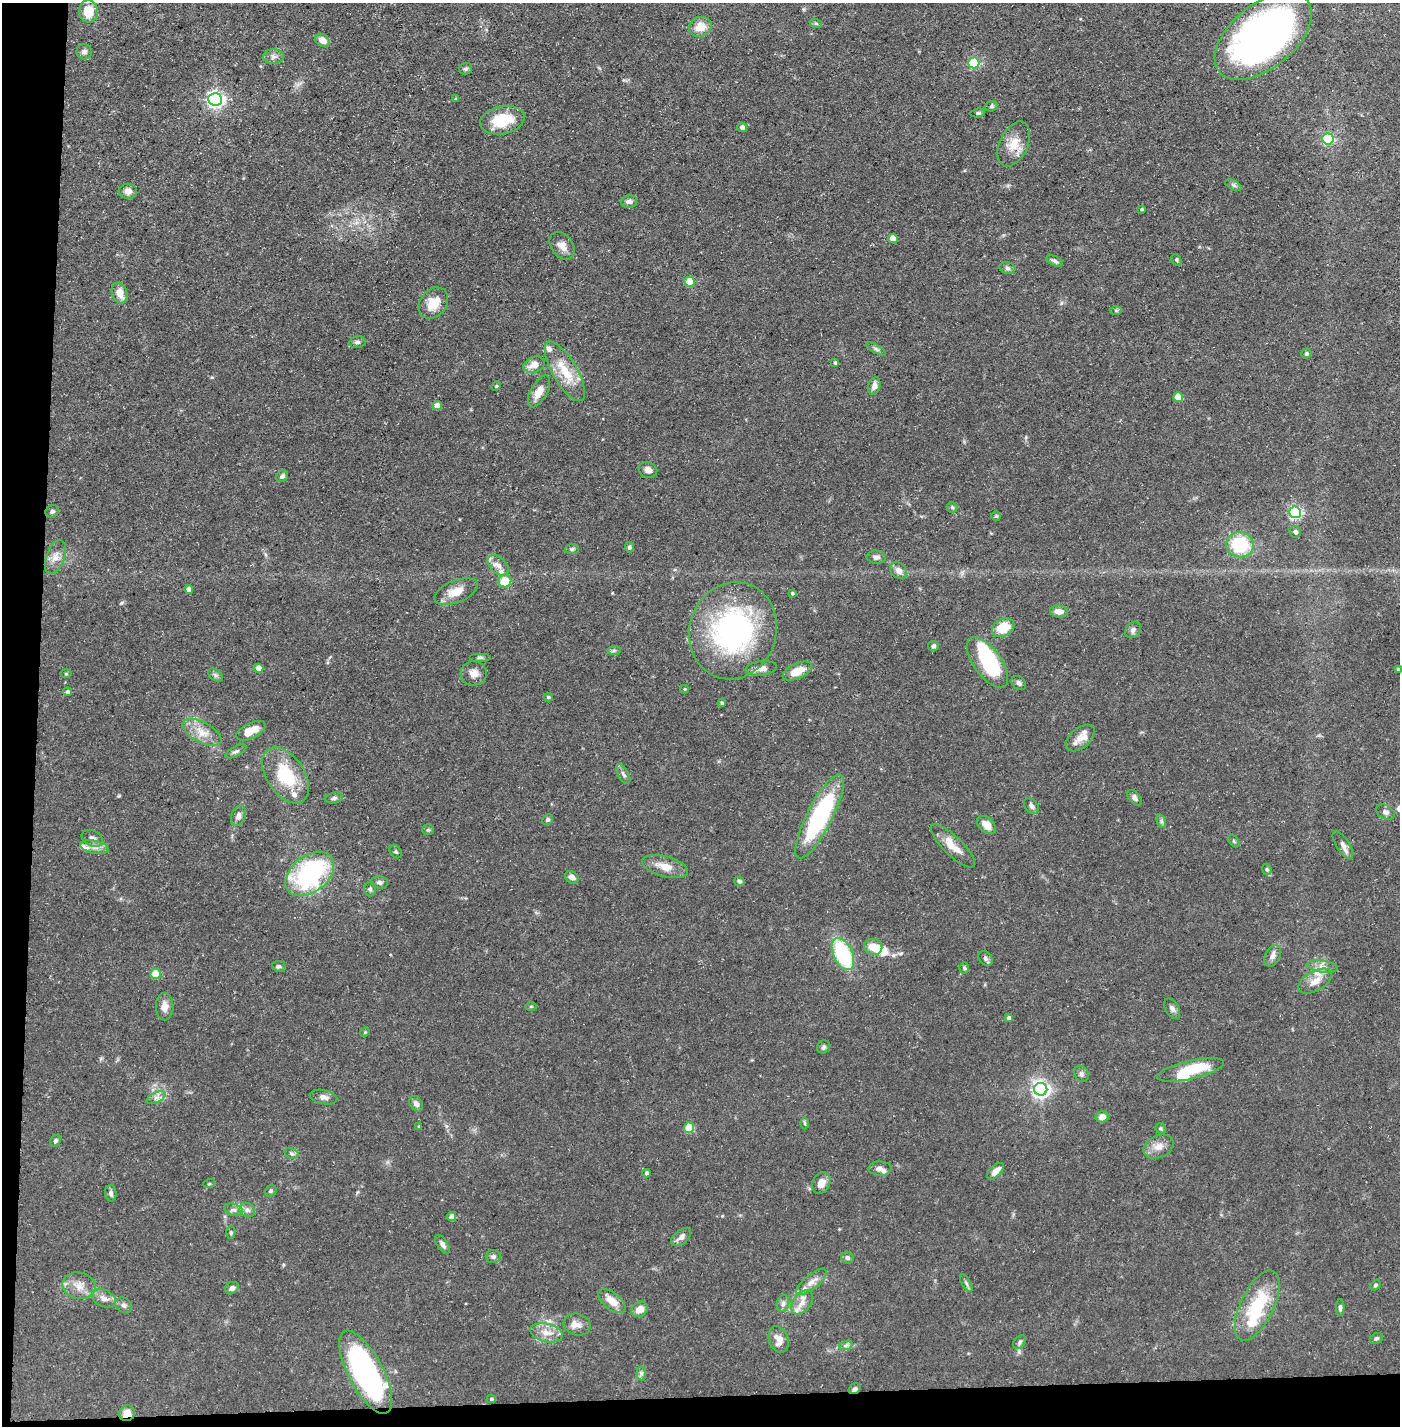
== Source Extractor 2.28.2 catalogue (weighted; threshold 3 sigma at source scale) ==
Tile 7 of 3 x 3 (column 1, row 3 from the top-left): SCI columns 25-1422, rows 1-1424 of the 4245 x 4272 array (HDU 1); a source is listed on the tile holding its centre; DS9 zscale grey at full resolution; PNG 1402 x 1428 px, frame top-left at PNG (2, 3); each listed source drawn as its Kron ellipse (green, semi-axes under 4 px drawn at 4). Shown black and unused: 5% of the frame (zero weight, under 3 of 5 exposures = <1% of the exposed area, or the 3 px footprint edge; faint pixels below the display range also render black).
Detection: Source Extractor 2.28.2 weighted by HDU 2 'WHT'; one run over the whole footprint, this tile lists its part. Background 0.0684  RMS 0.0041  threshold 0.0186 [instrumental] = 3 sigma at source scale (4.5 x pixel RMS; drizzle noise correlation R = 1.50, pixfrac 1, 0.05/0.05 arcsec/px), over >= 5 px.
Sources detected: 192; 6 inside a brighter object's white glare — neither listed nor drawn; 10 inside a brighter listed object's ellipse — not listed separately; the other 176 listed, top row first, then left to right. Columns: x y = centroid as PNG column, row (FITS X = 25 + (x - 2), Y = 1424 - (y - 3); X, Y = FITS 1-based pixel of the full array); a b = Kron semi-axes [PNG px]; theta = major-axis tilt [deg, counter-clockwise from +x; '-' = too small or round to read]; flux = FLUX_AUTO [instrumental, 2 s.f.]
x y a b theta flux
88 11 11 9 -87 8.4
816 24 6 4 -20 0.58
700 27 11 10 - 5.6
1263 36 57 32 39 190
322 40 8 6 -32 3.4
84 52 8 7 - 1.3
274 57 10 7 0 1.7
974 63 5 5 - 37
466 69 6 5 - 0.79
215 99 7 6 - 150
456 99 4 3 - 0.73
991 106 6 5 - 0.65
978 113 7 4 7 0.79
502 120 22 14 11 14
742 127 5 4 - 1.7
1328 139 5 5 - 36
1014 144 24 14 65 7
1233 185 9 5 -27 0.96
128 191 9 7 3 2.5
629 202 8 6 8 1.3
1142 209 3 2 - 0.51
893 238 5 4 - 7.2
562 246 15 11 -53 3.5
1176 260 6 4 -62 0.6
1055 261 9 4 -21 1
1007 268 8 6 -18 1.1
690 282 5 5 - 13
120 293 10 7 -70 4.3
433 303 17 13 51 7.7
1116 311 6 4 0 0.62
357 342 8 5 10 1.1
876 349 11 4 -30 0.96
1306 354 5 5 - 0.89
835 363 4 4 - 0.65
534 365 11 7 19 3.8
565 371 34 12 -59 11
496 386 5 4 - 0.59
874 386 9 6 73 2.1
539 391 17 8 61 5.1
1178 397 5 5 - 9.4
437 405 5 4 - 5
648 470 9 8 - 1.7
282 476 6 5 - 1.1
952 507 5 5 - 0.63
52 511 7 6 - 0.93
1295 512 6 6 - 66
996 516 5 5 - 0.55
1295 532 6 5 - 1.2
1240 545 14 12 -6 22
629 547 5 4 - 0.72
572 549 7 5 2 0.74
55 557 18 9 69 3.8
876 557 9 6 -5 1.5
498 565 12 8 -43 2.8
899 571 9 7 -44 2.6
505 581 6 6 - 9.7
188 589 4 4 - 1.6
456 592 23 11 21 6.4
792 593 4 3 - 0.55
1059 611 9 6 -6 2.8
1003 628 12 8 29 9.1
1133 630 9 7 53 1.3
733 631 49 43 72 85
933 646 5 5 - 0.94
614 650 7 4 1 0.71
480 657 11 4 0 0.92
987 662 30 13 -54 30
258 668 5 4 - 4.2
761 668 15 7 7 3.2
1398 669 3 3 - 0.53
797 671 16 7 25 6.7
474 673 13 12 - 3.3
66 674 6 4 1 0.45
215 675 8 5 -35 0.95
1019 683 8 6 -41 1.1
685 689 4 4 - 0.48
67 692 4 4 - 1
548 697 4 3 - 0.62
722 703 4 4 - 0.51
251 731 16 7 27 6.2
202 732 21 10 -28 5.8
1080 738 17 10 39 4.1
236 751 12 5 27 1.1
623 774 10 5 -60 1.3
286 775 31 19 -56 19
334 798 9 5 11 1.1
1134 798 9 5 -51 1.3
1031 806 9 6 -51 1.5
1385 812 10 6 -28 1.4
238 816 10 7 68 2
820 816 47 12 63 54
548 820 5 4 - 0.78
1161 821 7 4 -71 0.81
986 825 11 7 -42 4.4
428 830 6 5 - 0.63
92 838 11 7 -27 1.9
1234 841 7 4 -54 0.55
1343 845 16 6 -58 2.2
953 846 29 9 -44 6.3
94 847 14 6 -13 2.7
396 852 7 5 -55 0.74
665 867 23 10 -15 5.7
1267 869 6 4 -68 0.64
310 874 27 18 38 59
572 877 7 5 -33 2
739 881 5 4 - 0.81
380 882 8 6 -7 1.3
370 889 7 6 - 0.92
873 947 9 8 - 5.6
843 954 17 9 -65 35
1273 956 11 7 63 2.2
985 958 8 6 -46 1.2
279 966 6 5 - 0.84
1322 966 15 6 -8 2.6
964 968 5 5 - 0.58
155 974 5 5 - 11
1315 981 18 9 29 4.3
531 1006 5 3 - 0.41
165 1007 13 9 -89 3.4
1172 1009 11 6 -60 1.4
1009 1018 4 4 - 1.4
365 1032 5 4 - 0.44
824 1047 7 6 - 0.89
1190 1070 34 9 13 15
1081 1074 8 7 - 1.2
1041 1089 6 6 - 170
323 1097 14 7 -12 2
156 1098 10 5 26 1.8
416 1104 8 6 -55 1.7
1102 1117 6 6 - 2.7
805 1123 6 4 -89 0.61
419 1127 4 3 - 0.43
689 1128 5 5 - 16
1161 1128 6 5 - 0.62
55 1141 6 5 - 0.89
1159 1147 16 11 24 3.9
291 1153 7 5 -18 0.98
880 1168 11 7 -1 1.8
995 1171 10 5 45 3.6
647 1173 4 4 - 1.7
821 1183 11 8 63 3.2
209 1184 6 4 18 0.49
270 1191 6 5 - 0.7
111 1193 8 5 -84 1.3
234 1210 9 6 -16 1.4
247 1210 8 7 - 1.6
451 1217 4 4 - 3.2
231 1233 6 4 89 0.63
681 1237 11 6 38 2
442 1244 11 5 -57 1.5
493 1257 7 6 - 1.1
847 1258 6 5 - 1.1
812 1282 18 7 40 3.1
966 1283 10 4 -60 0.88
1375 1285 6 4 43 0.73
79 1286 17 13 -11 5.1
232 1288 7 6 - 1.4
104 1298 13 8 -25 2.7
612 1301 16 8 -38 5.1
802 1302 13 9 53 3.6
783 1303 8 6 75 1.3
124 1305 9 7 -34 1.2
1257 1306 38 16 64 24
1340 1308 8 4 -88 0.98
640 1309 9 7 36 3.9
577 1324 13 10 -16 2.9
546 1333 17 9 -13 4.5
1376 1338 7 5 27 0.83
779 1339 13 9 -69 3.9
1019 1342 8 5 45 0.85
846 1345 7 4 19 0.91
366 1372 46 17 -62 99
641 1373 7 4 90 0.91
854 1389 6 5 - 0.93
491 1399 4 4 - 0.51
127 1413 8 7 - 4.6
Overlapping masked pixels (flux is a lower limit): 2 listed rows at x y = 854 1389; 127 1413